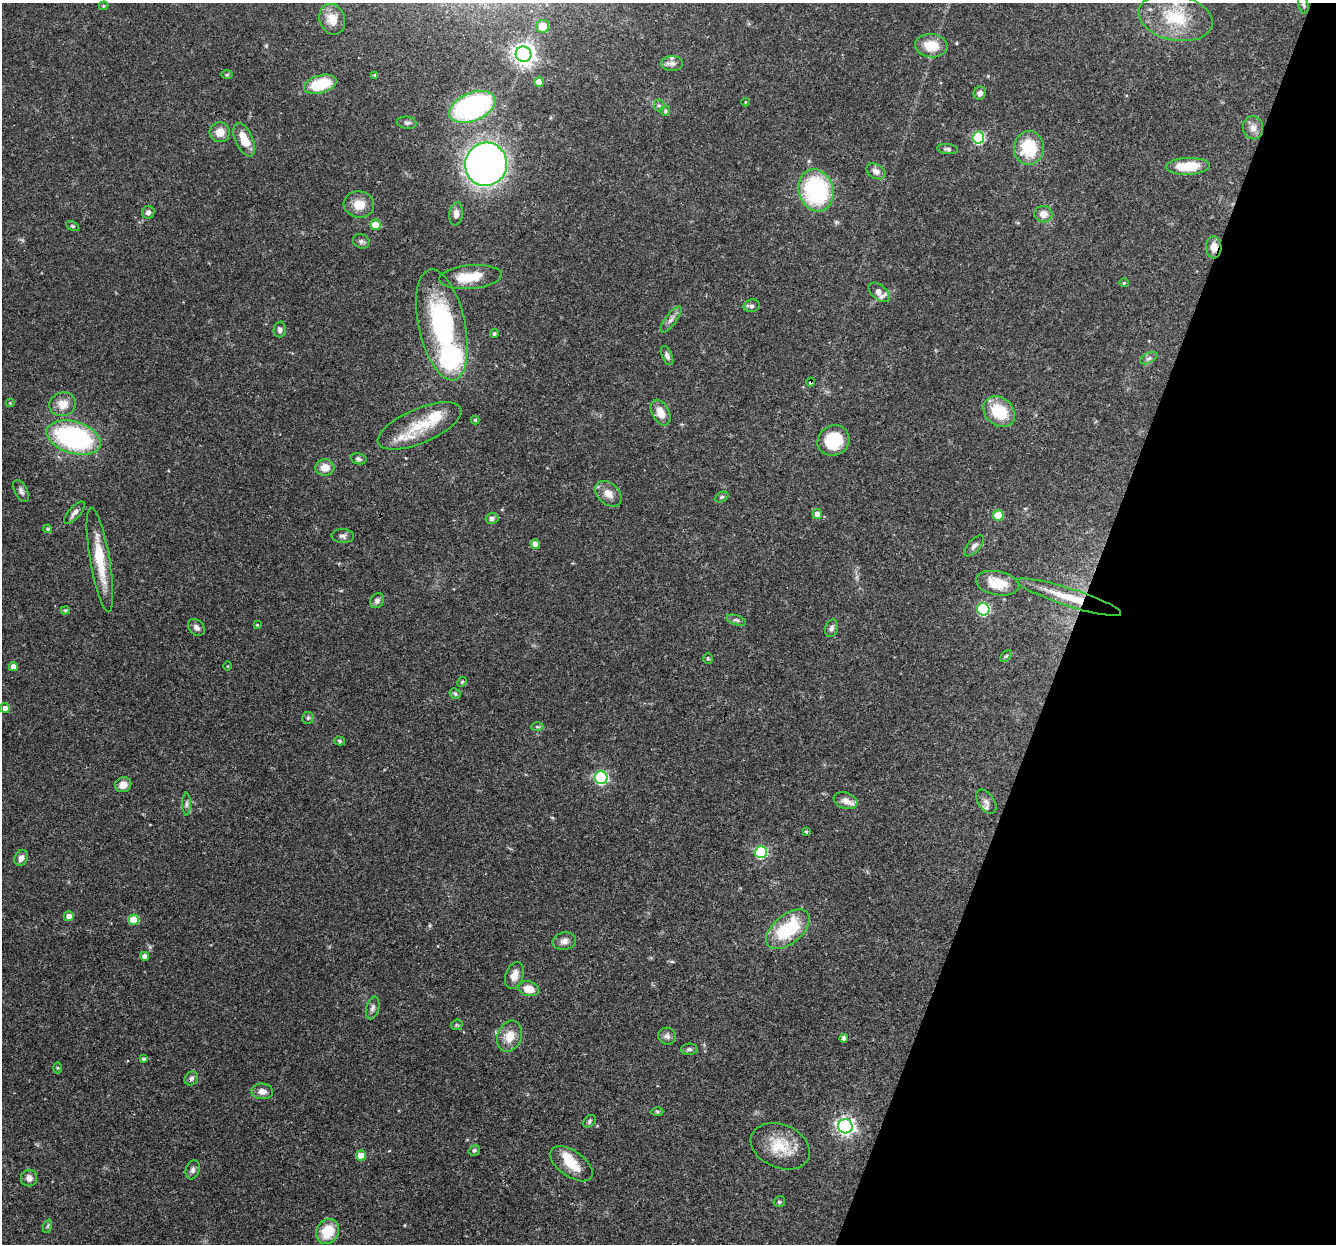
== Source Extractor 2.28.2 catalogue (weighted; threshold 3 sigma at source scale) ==
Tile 8 of 4 x 4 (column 4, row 2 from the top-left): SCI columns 4001-5334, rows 2740-3981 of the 5355 x 5411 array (HDU 1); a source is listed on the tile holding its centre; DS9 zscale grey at full resolution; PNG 1338 x 1246 px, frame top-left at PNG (2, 3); each listed source drawn as its Kron ellipse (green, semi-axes under 4 px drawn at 4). Shown black and unused: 20% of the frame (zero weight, under 3 of 4 exposures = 3% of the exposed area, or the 3 px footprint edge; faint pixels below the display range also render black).
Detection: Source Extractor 2.28.2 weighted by HDU 2 'WHT'; one run over the whole footprint, this tile lists its part. Background 0.0577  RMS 0.0033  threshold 0.015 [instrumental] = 3 sigma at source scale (4.5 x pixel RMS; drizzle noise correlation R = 1.50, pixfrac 1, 0.05/0.05 arcsec/px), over >= 5 px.
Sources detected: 131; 2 inside a brighter object's white glare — neither listed nor drawn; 4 inside a brighter listed object's ellipse — not listed separately; the other 125 listed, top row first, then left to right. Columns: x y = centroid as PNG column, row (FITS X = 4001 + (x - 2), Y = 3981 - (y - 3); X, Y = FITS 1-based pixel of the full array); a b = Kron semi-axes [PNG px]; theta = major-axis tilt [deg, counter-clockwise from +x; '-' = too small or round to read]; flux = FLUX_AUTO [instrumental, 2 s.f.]
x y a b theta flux
1303 5 9 5 -79 0.72
103 6 5 4 - 0.41
1175 18 37 23 -12 16
332 19 16 12 -69 4.7
543 26 6 6 - 5
931 46 16 11 -7 7.1
524 54 8 7 - 230
672 63 11 7 0 1.5
227 75 6 4 0 0.45
375 75 4 4 - 0.37
539 82 5 4 - 3.1
320 84 17 9 17 14
980 93 7 6 - 1.6
745 102 4 3 - 0.25
659 106 6 5 - 0.67
472 107 24 14 23 67
665 111 5 4 - 0.58
407 123 10 6 -7 0.96
1253 128 11 10 - 2.3
220 132 10 10 - 3.6
978 138 6 6 - 30
244 140 18 8 -66 6.2
1029 148 17 15 83 15
947 149 10 5 -6 0.85
486 164 22 21 - 180
1188 166 22 8 2 10
876 171 10 7 -29 1.8
816 190 21 17 -75 40
359 204 15 13 -8 5
148 212 6 6 - 1.1
456 214 11 7 84 2
1043 214 9 8 - 2.8
375 225 5 5 - 5.9
73 226 7 4 -26 0.53
361 241 8 7 - 0.99
1214 247 11 7 -89 2.9
470 277 31 12 5 9.3
1124 283 4 4 - 0.39
879 292 12 7 -41 3.3
752 306 8 6 12 0.98
671 319 16 5 53 1.6
442 325 57 23 -77 49
280 329 8 6 86 1
494 334 4 4 - 0.73
667 355 10 5 -65 1.1
1149 358 9 5 26 0.91
811 382 4 3 - 1.4
10 403 4 4 - 0.31
63 404 13 11 16 4.2
999 412 17 13 -41 13
661 413 14 8 -62 4.5
475 420 4 4 - 0.42
420 426 45 17 23 12
74 438 28 16 -17 57
833 441 16 14 33 13
358 459 8 5 -16 0.89
325 467 9 8 - 3.8
21 491 12 6 -63 1.2
608 494 15 10 -42 3.1
722 497 7 5 27 0.6
74 513 14 5 49 1.4
817 514 5 5 - 2
998 515 5 5 - 9.2
492 518 6 5 - 1.1
48 529 4 4 - 0.54
343 536 11 7 -4 1.2
535 544 5 4 - 2
974 546 13 6 46 1.3
100 560 53 10 -80 12
997 583 22 12 -11 7.7
1069 597 54 9 -18 10
377 601 8 6 56 0.99
983 609 6 6 - 43
65 610 4 3 - 0.45
736 620 10 5 -18 0.82
257 625 4 3 - 0.28
196 627 9 7 -46 1.3
831 628 9 6 73 1
1006 656 7 4 44 0.46
708 658 5 4 - 0.44
227 666 5 3 - 0.28
13 667 4 4 - 2.1
462 682 5 4 - 0.39
455 694 6 5 - 0.7
5 708 5 5 - 1.6
308 718 5 5 - 0.58
537 727 6 4 -1 0.45
340 741 5 4 - 0.52
601 778 6 6 - 50
123 785 8 7 - 2.8
846 801 12 8 -20 2.5
986 802 14 8 -55 1.7
186 804 11 4 90 0.95
806 832 3 3 - 0.46
761 852 6 6 - 32
21 858 8 6 63 1.8
69 916 5 5 - 2.1
133 920 5 5 - 9.6
788 929 26 14 39 21
564 941 12 8 10 1.9
144 956 4 4 - 1.5
514 975 14 8 70 2.8
528 989 10 7 -14 4.5
373 1008 11 6 76 1.2
457 1025 6 5 - 0.49
509 1036 16 12 67 5
667 1036 9 8 - 1.5
844 1038 4 4 - 1.5
689 1049 8 5 3 0.75
144 1059 4 4 - 0.62
57 1068 5 3 - 0.33
191 1078 7 6 - 0.82
262 1091 11 8 -5 2.3
657 1111 6 4 -1 0.46
589 1121 7 5 44 0.63
845 1126 7 7 - 130
780 1146 31 21 -23 11
474 1150 6 5 - 0.62
361 1156 5 5 - 6.2
571 1164 24 13 -35 6.8
193 1170 10 6 72 1.1
29 1178 8 8 - 1.8
779 1202 6 5 - 0.64
48 1226 7 4 70 0.52
327 1231 13 11 58 9.3
Overlapping masked pixels (flux is a lower limit): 4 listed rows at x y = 816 190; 1214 247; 811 382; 1069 597